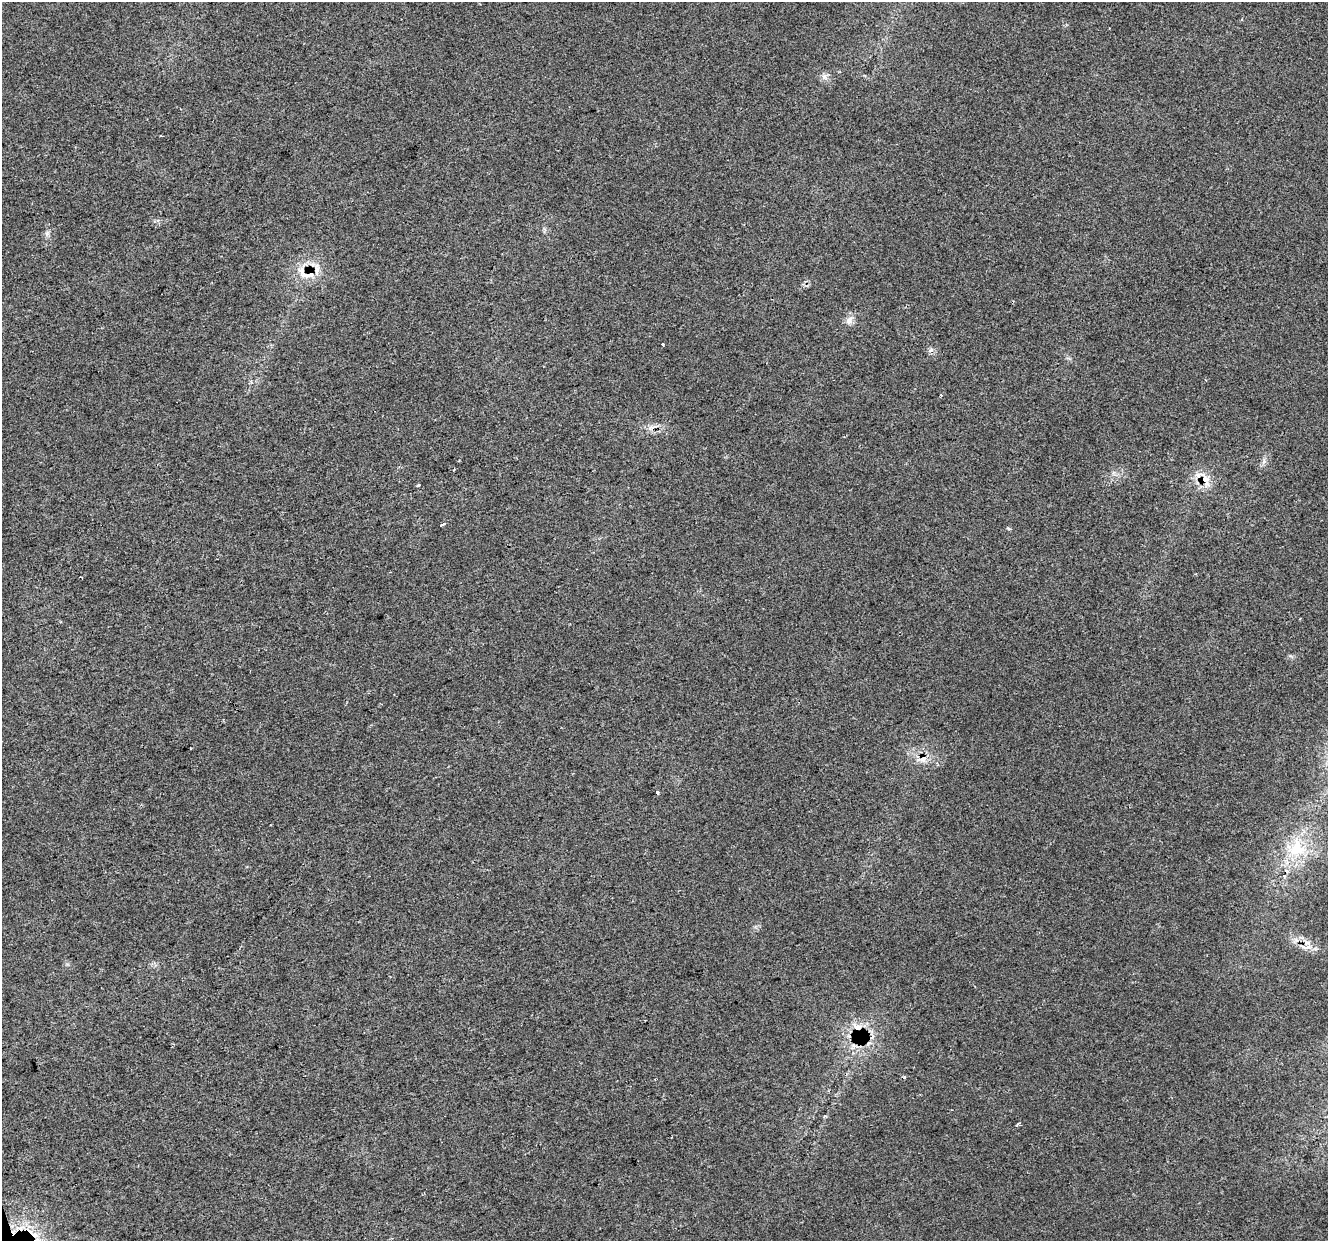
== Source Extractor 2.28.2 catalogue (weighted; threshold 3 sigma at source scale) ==
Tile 7 of 4 x 4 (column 3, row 2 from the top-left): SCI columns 2656-3981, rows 2589-3827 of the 5308 x 5124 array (HDU 1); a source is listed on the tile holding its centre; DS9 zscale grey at full resolution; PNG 1330 x 1243 px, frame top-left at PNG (2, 2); no overlay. Shown black and unused: <1% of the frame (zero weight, under 2 of 3 exposures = <1% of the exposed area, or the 3 px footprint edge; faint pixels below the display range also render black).
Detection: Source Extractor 2.28.2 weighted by HDU 2 'WHT'; one run over the whole footprint, this tile lists its part. Background 0.0307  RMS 0.0063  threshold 0.0284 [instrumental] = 3 sigma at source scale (4.5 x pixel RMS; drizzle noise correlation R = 1.50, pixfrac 1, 0.0396/0.0396 arcsec/px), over >= 5 px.
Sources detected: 25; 5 cosmic-ray / hot-pixel residue — not listed; the other 20 listed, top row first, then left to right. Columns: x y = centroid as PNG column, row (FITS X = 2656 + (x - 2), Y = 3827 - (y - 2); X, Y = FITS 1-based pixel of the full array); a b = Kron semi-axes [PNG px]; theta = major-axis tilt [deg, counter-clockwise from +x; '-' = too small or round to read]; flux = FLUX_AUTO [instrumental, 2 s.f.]
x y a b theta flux
1110 28 3 2 - 0.45
825 77 9 8 - 2.7
47 233 7 5 46 1.6
317 269 23 5 90 4.7
304 275 19 8 -27 6.9
849 320 13 9 48 3.9
663 344 3 3 - 3.1
931 350 7 4 33 1.4
454 470 3 2 - 0.88
1205 480 19 13 -46 9.8
418 485 3 3 - 1.9
442 524 6 3 22 3.8
1008 529 6 3 -19 0.72
923 759 13 9 30 6
657 792 3 3 - 23
1297 848 29 27 69 32
1307 943 8 6 13 2.8
1303 947 14 4 -26 2.9
857 1027 12 9 -27 5.8
1017 1124 5 3 - 1.3
Overlapping masked pixels (flux is a lower limit): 4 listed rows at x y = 304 275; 1205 480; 923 759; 857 1027
Unlisted compact peaks at least as high as the median listed source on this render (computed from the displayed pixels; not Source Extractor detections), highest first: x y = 67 964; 1264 461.